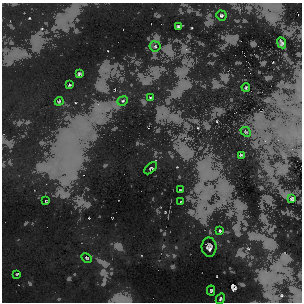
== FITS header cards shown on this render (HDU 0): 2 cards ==
NAXIS1  =                  300
NAXIS2  =                  300

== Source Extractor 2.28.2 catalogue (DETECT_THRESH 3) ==
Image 300 x 300 px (HDU 0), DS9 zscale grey, 1 PNG px = 1 image px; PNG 304 x 304 px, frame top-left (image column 1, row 300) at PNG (2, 3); each listed source drawn as its Kron ellipse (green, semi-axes under 4 px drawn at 4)
Background -1500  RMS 350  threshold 1040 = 3 sigma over >= 5 px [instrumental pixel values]
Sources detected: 25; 2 with non-positive FLUX_AUTO (blend fragments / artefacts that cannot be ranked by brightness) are neither listed nor drawn; the other 23 listed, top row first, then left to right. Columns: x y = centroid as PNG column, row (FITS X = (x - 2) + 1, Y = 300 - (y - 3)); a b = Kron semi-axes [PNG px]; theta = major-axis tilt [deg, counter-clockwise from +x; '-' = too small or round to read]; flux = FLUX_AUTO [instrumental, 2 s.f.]
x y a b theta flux
221 15 5 5 - 32000
178 27 3 3 - 30000
282 43 5 4 - 44000
155 46 5 5 - 41000
79 74 3 3 - 29000
69 85 3 2 - 17000
246 87 4 3 - 19000
150 97 4 2 - 15000
59 101 4 3 - 21000
123 101 5 4 - 29000
246 132 6 4 -42 33000
241 155 4 3 - 26000
151 168 7 4 45 29000
181 190 4 2 - 22000
292 199 3 2 - 24000
46 201 3 2 - 16000
181 202 2 2 - 13000
220 231 4 3 - 22000
209 247 9 7 -88 80000
87 258 6 4 -27 25000
17 274 3 2 - 15000
211 291 5 4 - 29000
220 299 6 4 62 31000
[2 non-positive-flux detections neither listed nor drawn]